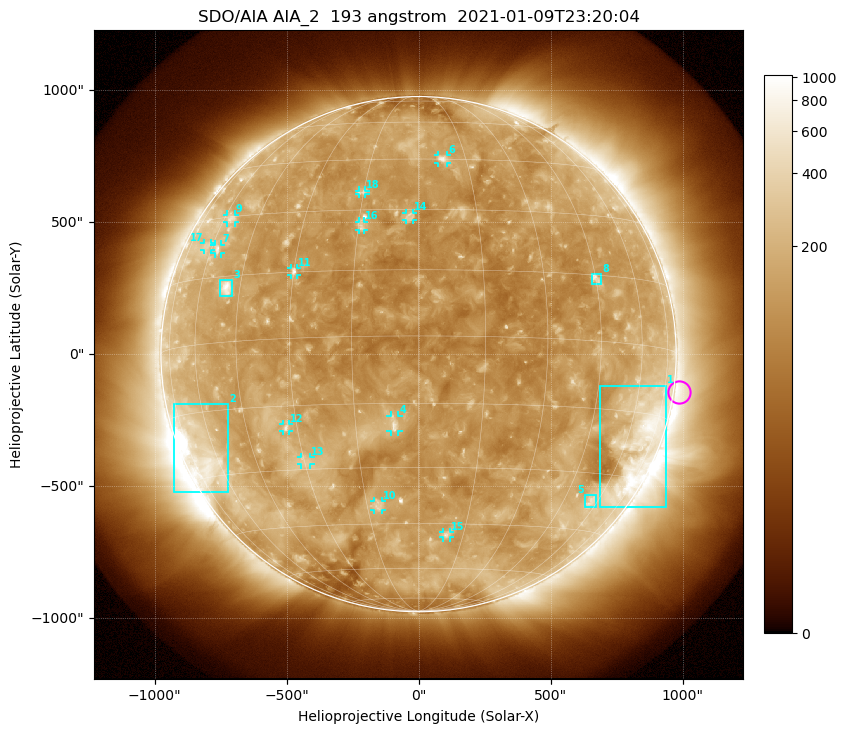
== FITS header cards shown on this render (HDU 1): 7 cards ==
TELESCOP= 'SDO/AIA'
INSTRUME= 'AIA_2'
WAVELNTH=                  193
WAVEUNIT= 'angstrom'
DATE-OBS= '2021-01-09T23:20:04.84'
CTYPE1  = 'HPLN-TAN'
CTYPE2  = 'HPLT-TAN'

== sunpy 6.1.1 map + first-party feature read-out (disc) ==
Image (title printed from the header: SDO/AIA AIA_2  193 angstrom  2021-01-09T23:20:04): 1024 x 1024 px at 2.4 arcsec/px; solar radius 976 arcsec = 407 px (full disc in frame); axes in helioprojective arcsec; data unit not stated in the header (colour bar unlabelled)
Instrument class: DISC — disc imager (sunpy class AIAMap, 193 A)
Bright regions (active regions / flare kernels): reference = the median radial profile (limb darkening/brightening removed); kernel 9 px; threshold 5 sigma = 187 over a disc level ~126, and >= 1.15x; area >= 12 px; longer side >= 10 px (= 24 arcsec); searched inside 0.97 R_sun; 18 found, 18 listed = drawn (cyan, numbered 1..; 13 of them under ~33 arcsec drawn as corner ticks so the feature stays visible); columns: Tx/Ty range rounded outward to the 5 arcsec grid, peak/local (2 s.f.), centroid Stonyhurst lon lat
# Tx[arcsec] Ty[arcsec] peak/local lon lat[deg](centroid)
1 685..940 -580..-120 4.7 +66 -23
2 -930..-720 -525..-190 12 -67 -25
3 -750..-705 220..280 6.2 -50 +12
4 -105..-75 -295..-230 5.1 -6 -20
5 630..675 -580..-535 3 +57 -37
6 75..110 725..755 4.3 +8 +45
7 -775..-745 380..415 3.1 -57 +22
8 655..690 265..305 3.8 +45 +14
9 -725..-695 500..530 2.9 -56 +29
10 -170..-140 -590..-555 3.2 -12 -40
11 -485..-460 300..330 4.1 -30 +15
12 -515..-490 -290..-265 3.6 -33 -20
13 -445..-410 -420..-390 2.7 -30 -28
14 -50..-20 505..535 3.2 -2 +28
15 90..120 -695..-675 3.2 +9 -48
16 -225..-205 470..505 3.4 -14 +26
17 -810..-785 395..420 2.1 -63 +23
18 -225..-200 605..620 2.7 -16 +35
Off-limb structures (1.02-1.3 R_sun): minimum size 162 px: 2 found; the strongest spans PA ~215..325 deg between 1.02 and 1.3 R_sun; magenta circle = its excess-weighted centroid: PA ~260 deg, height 1.02 R_sun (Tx ~985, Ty ~-145 arcsec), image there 1.7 x the reference